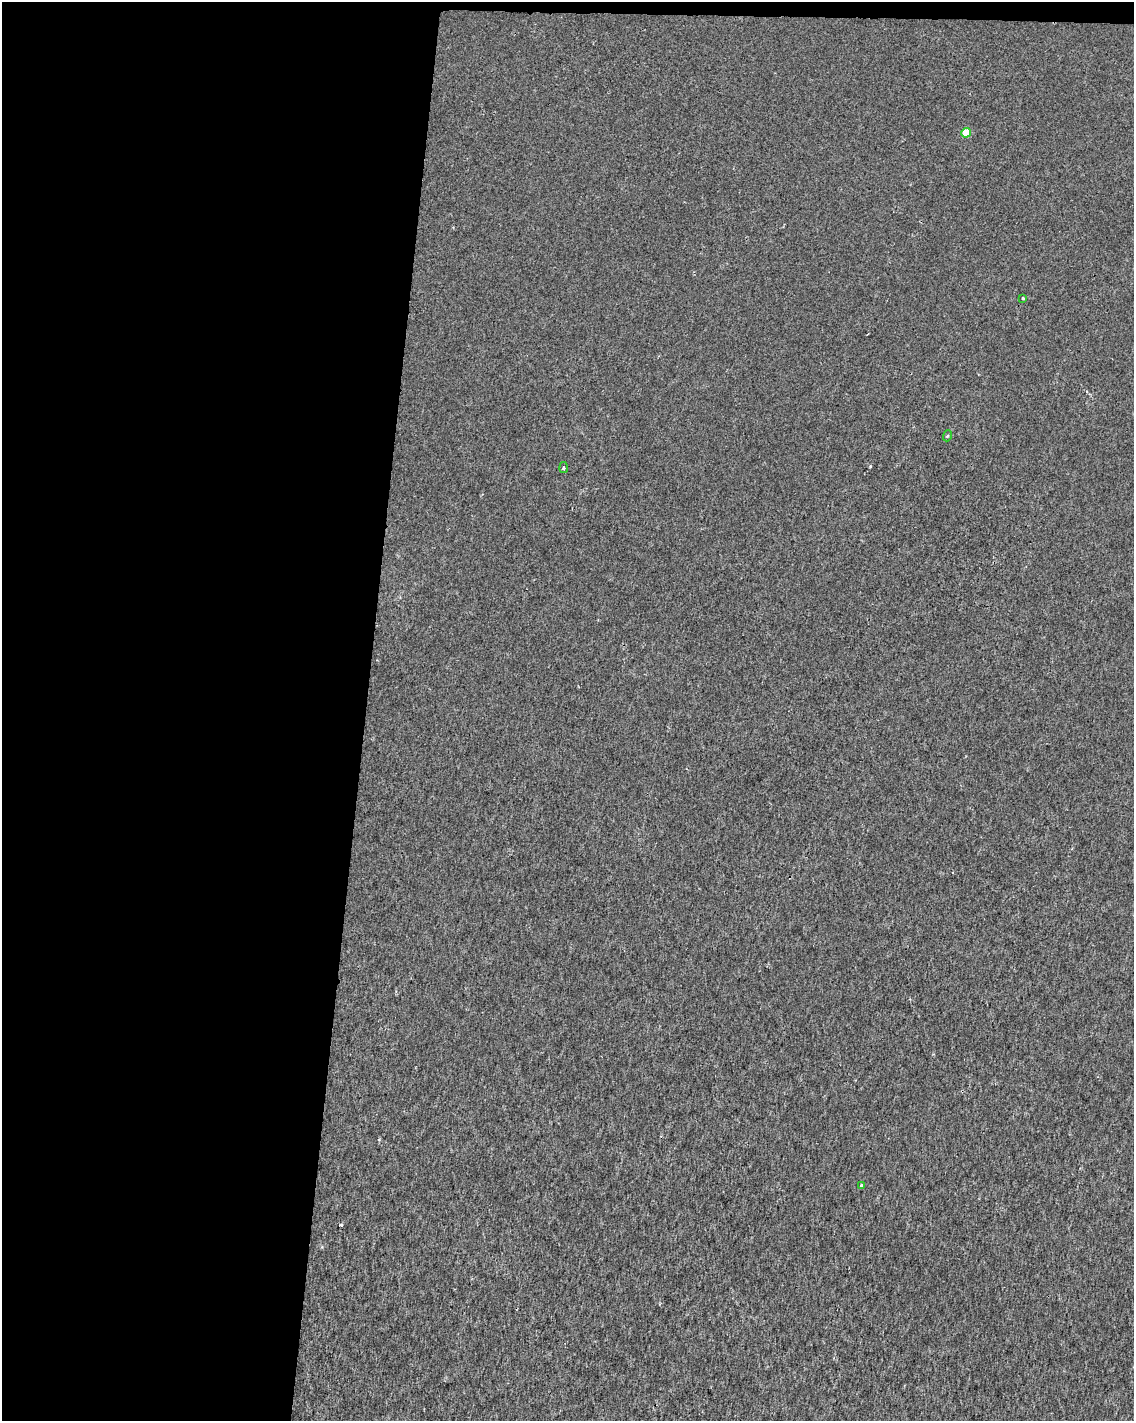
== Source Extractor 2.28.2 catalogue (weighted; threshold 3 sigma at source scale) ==
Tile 1 of 4 x 3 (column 1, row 1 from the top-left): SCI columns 1-1132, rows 3067-4485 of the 4539 x 4778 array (HDU 1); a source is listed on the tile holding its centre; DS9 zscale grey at full resolution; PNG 1136 x 1423 px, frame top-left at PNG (2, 2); each listed source drawn as its Kron ellipse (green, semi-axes under 4 px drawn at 4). Shown black and unused: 33% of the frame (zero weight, under 2 of 3 exposures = <1% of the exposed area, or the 3 px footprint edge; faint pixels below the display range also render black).
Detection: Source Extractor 2.28.2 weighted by HDU 2 'WHT'; one run over the whole footprint, this tile lists its part. Background 8.54e-04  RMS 0.0033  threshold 0.015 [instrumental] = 3 sigma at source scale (4.5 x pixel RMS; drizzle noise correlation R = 1.50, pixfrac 1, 0.0396/0.0396 arcsec/px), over >= 5 px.
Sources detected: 5; all 5 listed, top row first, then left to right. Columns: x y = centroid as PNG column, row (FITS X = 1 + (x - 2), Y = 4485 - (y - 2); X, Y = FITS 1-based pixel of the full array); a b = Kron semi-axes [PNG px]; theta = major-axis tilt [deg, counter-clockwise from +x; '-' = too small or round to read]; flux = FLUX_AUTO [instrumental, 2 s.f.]
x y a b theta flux
966 133 5 4 - 4.2
1022 298 3 3 - 1.2
947 436 5 3 - 0.28
564 468 5 3 - 0.46
862 1186 4 3 - 0.97